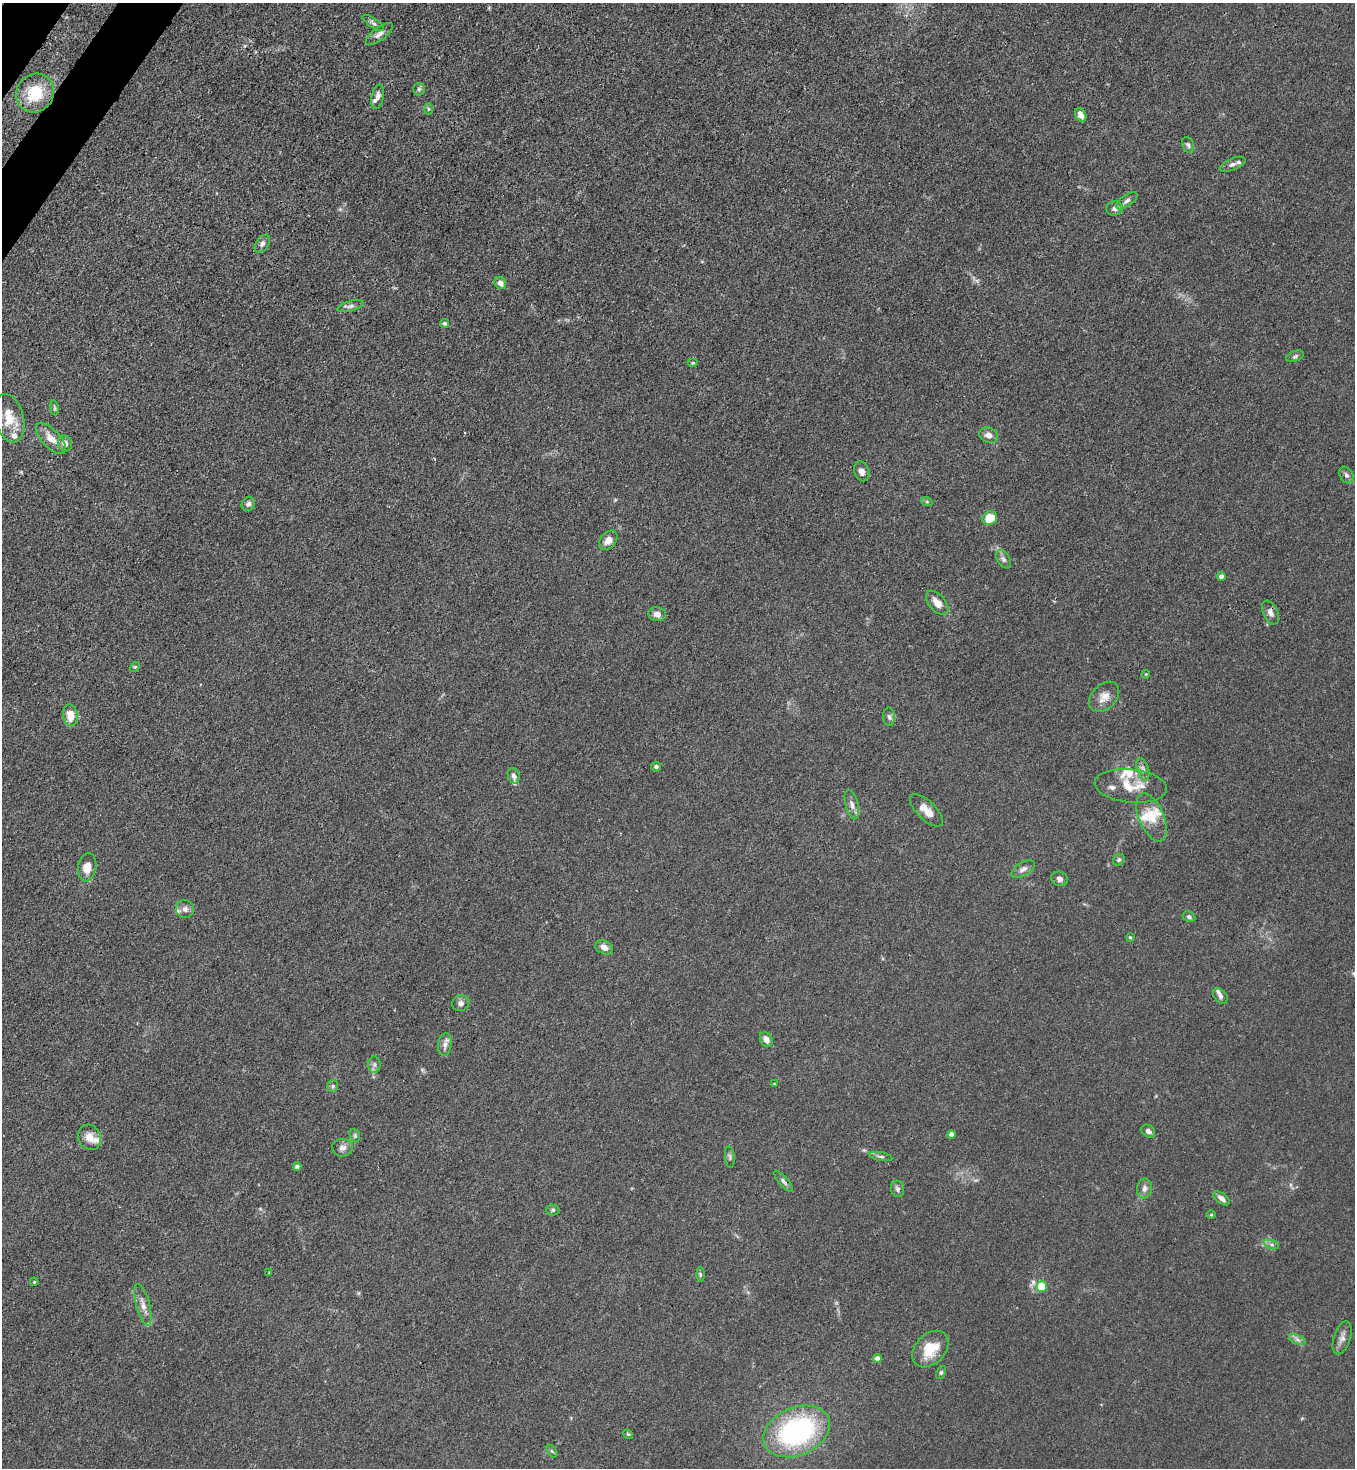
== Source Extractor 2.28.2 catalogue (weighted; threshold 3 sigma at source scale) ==
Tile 11 of 4 x 4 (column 3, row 3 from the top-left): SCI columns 2933-4285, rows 1526-2991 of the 6004 x 5982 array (HDU 1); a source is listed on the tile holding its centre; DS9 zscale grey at full resolution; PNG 1357 x 1470 px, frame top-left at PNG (2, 3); each listed source drawn as its Kron ellipse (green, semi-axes under 4 px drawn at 4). Shown black and unused: <1% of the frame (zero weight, under 3 of 4 exposures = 7% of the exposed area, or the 3 px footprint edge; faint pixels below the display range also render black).
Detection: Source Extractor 2.28.2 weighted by HDU 2 'WHT'; one run over the whole footprint, this tile lists its part. Background 0.0206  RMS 0.0028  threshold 0.0127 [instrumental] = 3 sigma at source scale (4.5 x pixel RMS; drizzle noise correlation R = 1.50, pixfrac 1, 0.05/0.05 arcsec/px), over >= 5 px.
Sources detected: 97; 9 inside a brighter listed object's ellipse — not listed separately; the other 88 listed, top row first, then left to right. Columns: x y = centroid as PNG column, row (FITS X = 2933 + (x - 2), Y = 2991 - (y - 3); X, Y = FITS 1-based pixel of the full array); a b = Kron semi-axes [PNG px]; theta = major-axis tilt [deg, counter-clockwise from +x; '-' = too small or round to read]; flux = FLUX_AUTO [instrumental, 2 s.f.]
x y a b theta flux
373 23 12 4 -35 0.78
379 34 16 6 36 1.5
419 89 6 6 - 0.55
35 93 20 18 57 9.5
378 97 13 6 79 1.3
428 109 6 4 -90 0.3
1081 115 7 5 -61 1.5
1188 145 8 5 -70 0.73
1232 164 14 5 23 1.2
1127 201 12 5 35 1.1
1115 208 8 7 - 1
262 244 10 6 55 1.1
500 283 6 5 - 1.7
351 306 14 5 15 1.1
444 323 4 4 - 0.55
1295 356 9 5 21 0.66
693 363 5 3 - 0.28
54 408 7 3 -82 0.39
9 418 25 14 -75 6.7
989 435 10 7 -23 1.7
51 438 19 9 -46 3.2
65 443 8 7 - 1.5
862 471 10 7 -69 1.5
1346 475 9 6 -58 0.85
927 502 6 3 -19 0.31
248 504 7 6 - 1
990 518 8 6 31 4.8
608 540 11 7 48 2.1
1004 559 10 6 -57 0.91
1221 576 4 4 - 1.3
937 603 14 8 -49 2.5
1271 613 13 7 -64 1.4
657 614 9 7 -5 1.6
135 667 5 4 - 0.37
1146 674 4 3 - 0.21
1104 697 17 12 45 2.9
70 715 11 7 -80 4.4
889 717 9 6 -88 0.82
656 767 5 4 - 0.72
1143 769 11 5 -72 1.1
514 776 8 5 -72 1
1131 786 36 16 -6 7
852 805 15 6 -74 1.4
926 810 21 9 -44 2.8
1152 818 25 12 -67 5.3
1119 860 6 5 - 0.49
87 867 14 9 81 3.3
1023 869 13 6 30 1.3
1060 879 8 7 - 0.97
185 909 9 9 - 1.5
1189 917 6 5 - 0.59
1130 937 4 3 - 0.28
604 947 9 6 -26 1.7
1220 996 9 6 -50 0.84
461 1003 9 7 21 1.1
766 1039 8 5 -59 1.8
445 1045 11 7 81 1.4
374 1064 8 6 -89 0.85
774 1084 4 2 - 0.16
333 1086 6 5 - 0.54
1148 1131 7 6 - 0.97
355 1135 7 5 -71 0.45
951 1135 4 4 - 2.3
90 1137 13 11 -67 2.7
342 1148 10 9 - 1.5
881 1156 11 3 -10 0.66
730 1157 11 5 -85 0.62
297 1167 4 4 - 1.3
783 1181 13 4 -49 0.83
1144 1188 10 7 82 1.3
897 1189 8 6 -75 0.79
1221 1198 9 5 -37 1.2
553 1210 6 5 - 0.52
1211 1215 5 3 - 0.22
1272 1244 8 3 -19 0.6
269 1273 3 3 - 0.54
700 1274 7 4 -89 0.4
34 1282 4 3 - 0.29
1042 1287 5 5 - 12
143 1305 21 6 -75 2.2
1342 1338 17 8 72 1.7
1297 1340 9 4 -19 0.75
930 1349 21 14 46 7.8
877 1358 4 4 - 2.6
941 1372 7 4 63 0.49
797 1431 35 24 23 46
628 1434 5 4 - 0.34
552 1451 7 4 -53 0.41